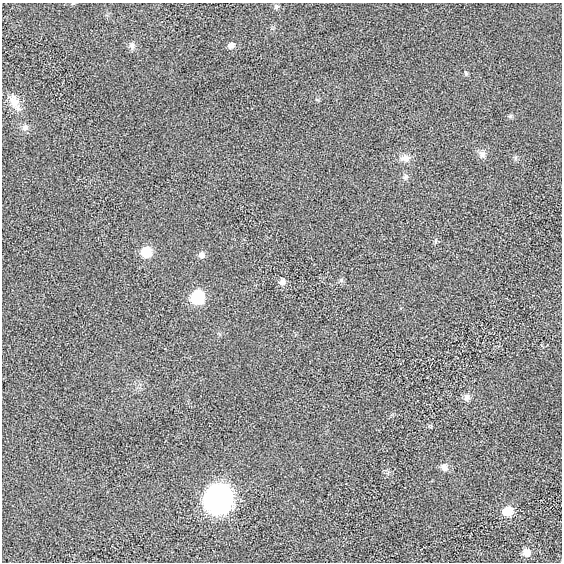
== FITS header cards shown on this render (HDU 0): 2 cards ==
NAXIS1  =                  560 / length of data axis 1
NAXIS2  =                  560 / length of data axis 2

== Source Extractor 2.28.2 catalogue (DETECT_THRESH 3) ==
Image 560 x 560 px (HDU 0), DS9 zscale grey, 1 PNG px = 1 image px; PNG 564 x 564 px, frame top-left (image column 1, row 560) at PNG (2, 3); no overlay
Background 5.77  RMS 160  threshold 491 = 3 sigma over >= 5 px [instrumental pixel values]
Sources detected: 20; all 20 listed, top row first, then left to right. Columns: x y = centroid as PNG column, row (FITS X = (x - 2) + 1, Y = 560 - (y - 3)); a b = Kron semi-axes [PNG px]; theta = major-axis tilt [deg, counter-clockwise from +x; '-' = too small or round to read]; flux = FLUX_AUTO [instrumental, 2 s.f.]
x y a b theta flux
276 6 7 6 - 2.3e+04
132 46 10 8 -76 4.0e+04
231 46 9 7 28 4.7e+04
466 73 8 4 -81 1.6e+04
15 103 23 11 -62 1.4e+05
510 116 6 5 - 1.9e+04
25 128 10 7 23 4.3e+04
482 154 10 8 -24 4.8e+04
405 158 13 10 1 8.1e+04
405 177 8 7 - 3.2e+04
146 252 9 8 - 2.9e+05
201 255 7 7 - 5.2e+04
341 280 7 4 -72 1.9e+04
282 282 8 8 - 5.1e+04
197 297 9 9 - 6.3e+05
466 397 10 7 -88 4.2e+04
444 467 12 10 -42 5.3e+04
219 499 12 12 - 7.6e+06
508 511 8 8 - 2.4e+05
526 552 7 7 - 1.0e+05